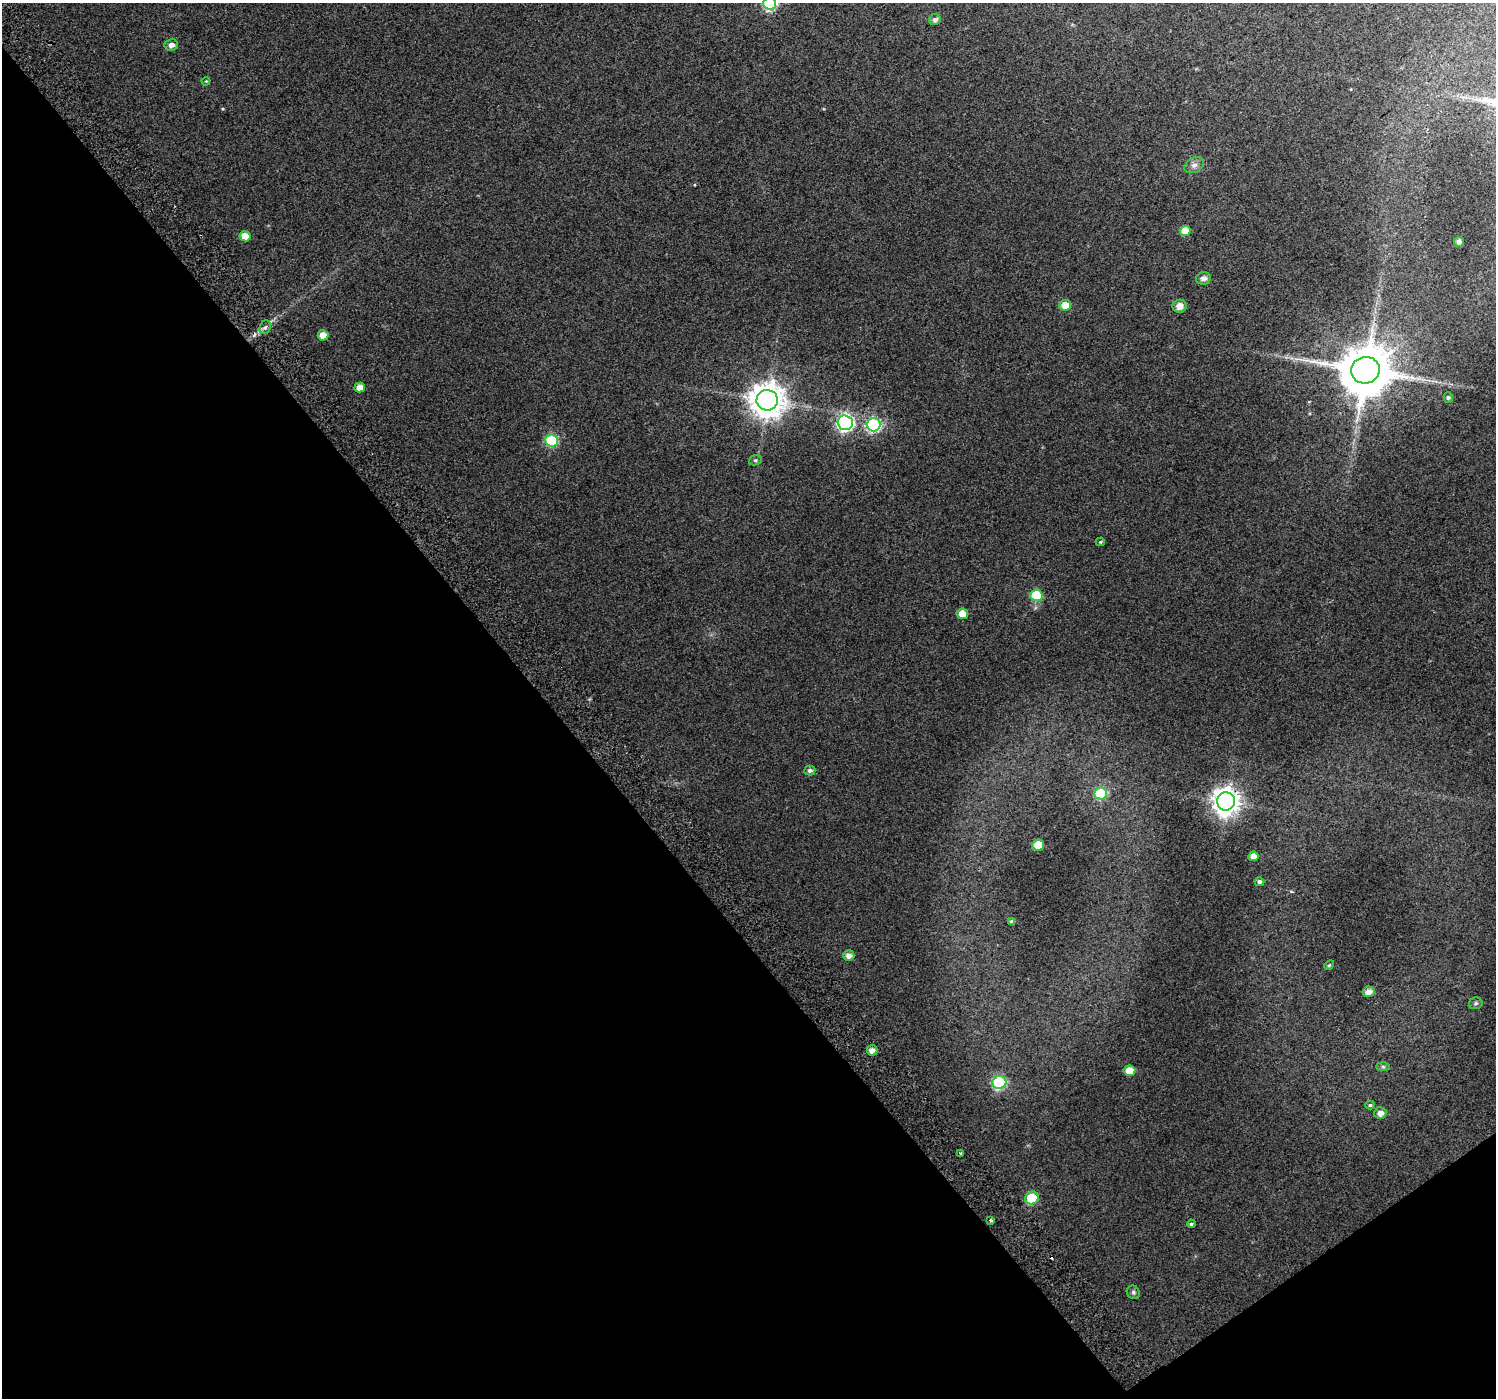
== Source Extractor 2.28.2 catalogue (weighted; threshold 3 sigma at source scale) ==
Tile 14 of 4 x 4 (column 2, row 4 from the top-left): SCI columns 1533-3026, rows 224-1619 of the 6047 x 5969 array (HDU 1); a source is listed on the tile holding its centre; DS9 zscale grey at full resolution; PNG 1498 x 1400 px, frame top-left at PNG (2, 3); each listed source drawn as its Kron ellipse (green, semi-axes under 4 px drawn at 4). Shown black and unused: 39% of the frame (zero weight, under 2 of 3 exposures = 2% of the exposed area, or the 3 px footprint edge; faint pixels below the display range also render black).
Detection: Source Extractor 2.28.2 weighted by HDU 2 'WHT'; one run over the whole footprint, this tile lists its part. Background 0.0471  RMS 0.011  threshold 0.0492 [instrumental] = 3 sigma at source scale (4.5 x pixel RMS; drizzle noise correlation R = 1.50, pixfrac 1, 0.0396/0.0396 arcsec/px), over >= 5 px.
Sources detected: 47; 1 cosmic-ray / hot-pixel residue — neither listed nor drawn; the other 46 listed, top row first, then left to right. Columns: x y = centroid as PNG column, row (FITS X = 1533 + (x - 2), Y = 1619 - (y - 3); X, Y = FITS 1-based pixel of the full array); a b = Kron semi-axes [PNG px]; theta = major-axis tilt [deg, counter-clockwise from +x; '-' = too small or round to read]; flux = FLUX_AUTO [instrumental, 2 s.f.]
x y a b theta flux
770 3 6 6 - 120
935 20 6 5 - 3.5
171 45 7 6 - 5
206 81 4 3 - 0.88
1194 165 10 7 27 4.7
1185 231 5 5 - 16
245 236 5 5 - 13
1459 242 5 5 - 3.6
1203 278 7 6 - 5
1065 305 6 5 - 16
1180 306 7 6 - 7.3
265 327 7 5 67 2.6
323 335 5 5 - 11
1365 370 14 13 - 6200
360 388 5 5 - 8.3
1448 398 5 4 - 1.8
767 400 10 10 - 2000
845 423 7 7 - 260
873 425 7 6 - 150
552 440 6 6 - 84
755 460 6 5 - 1.8
1100 542 4 3 - 1.3
1036 595 6 6 - 47
962 614 5 5 - 12
810 770 5 5 - 3.4
1100 793 6 6 - 58
1226 801 9 9 - 1200
1038 845 6 5 - 25
1253 856 5 4 - 8.9
1259 882 5 4 - 3.3
1011 921 4 4 - 2.7
849 955 5 5 - 5.9
1329 965 5 4 - 1.2
1368 992 6 5 - 7
1476 1003 7 6 - 2.1
872 1050 5 5 - 6.4
1383 1067 7 4 -2 1.8
1129 1071 6 5 - 14
999 1082 7 6 - 110
1370 1105 4 4 - 1.7
1380 1113 6 5 - 6
960 1154 3 3 - 2.9
1032 1198 7 6 - 44
991 1221 3 3 - 2.1
1191 1224 4 3 - 1.9
1133 1292 7 6 - 2.4
Isophote crosses this tile's border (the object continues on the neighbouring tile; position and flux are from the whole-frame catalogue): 1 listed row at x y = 770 3